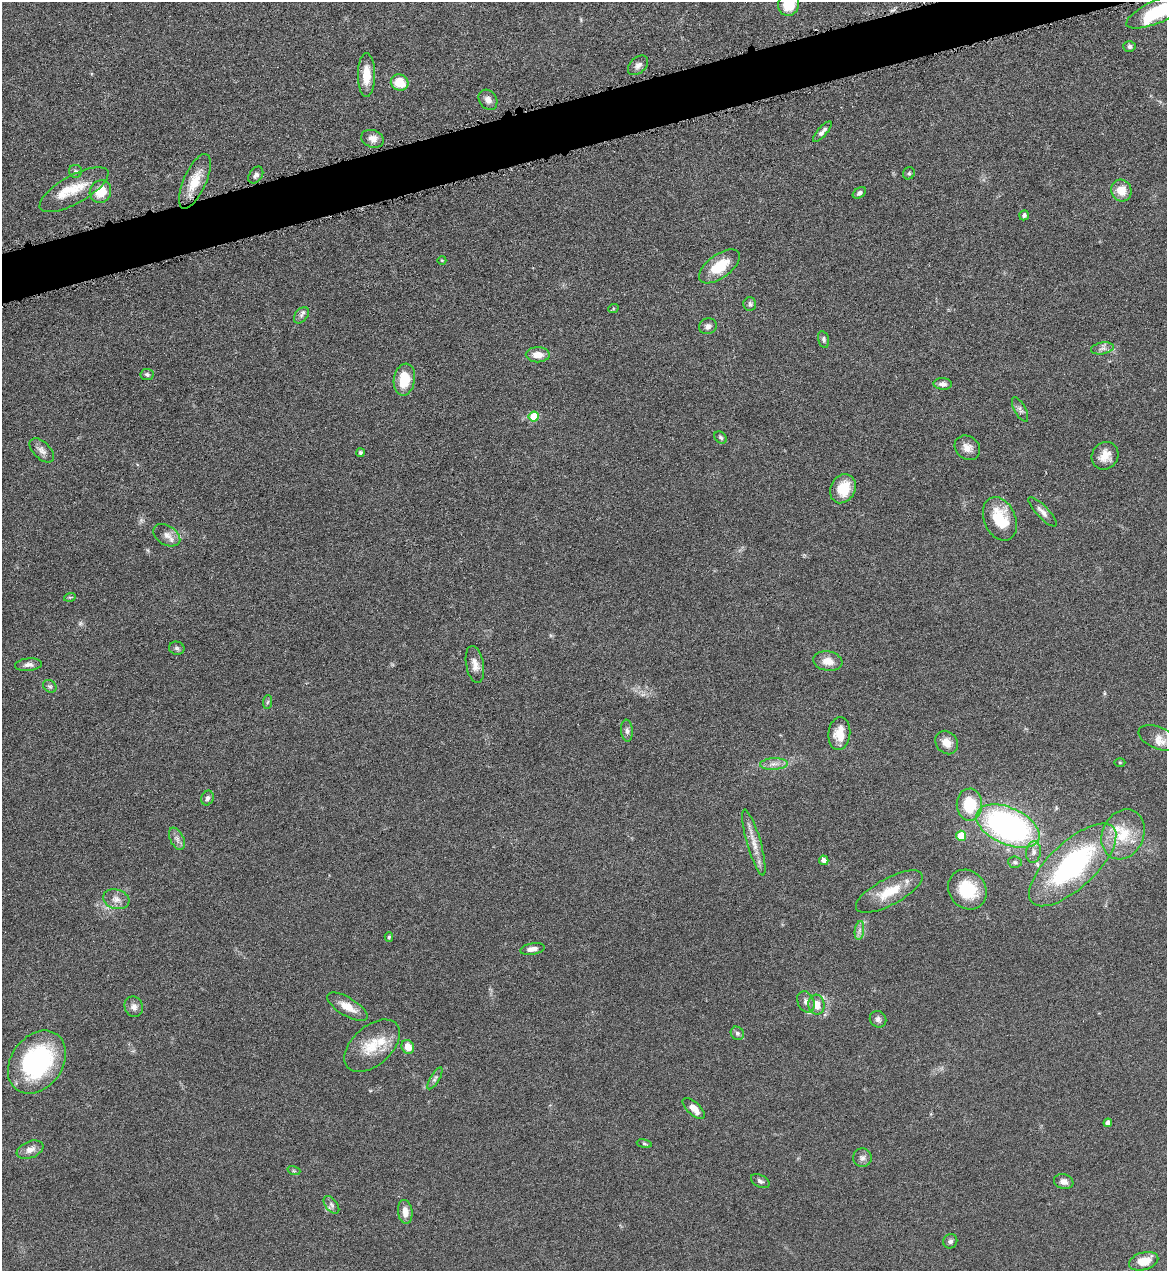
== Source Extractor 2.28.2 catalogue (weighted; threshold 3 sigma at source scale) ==
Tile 10 of 4 x 4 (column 2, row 3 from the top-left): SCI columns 1428-2592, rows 1272-2540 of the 5065 x 5080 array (HDU 1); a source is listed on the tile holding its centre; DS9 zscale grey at full resolution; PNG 1169 x 1273 px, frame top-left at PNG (2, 2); each listed source drawn as its Kron ellipse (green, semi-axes under 4 px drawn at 4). Shown black and unused: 4% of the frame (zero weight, under 4 of 8 exposures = <1% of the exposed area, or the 3 px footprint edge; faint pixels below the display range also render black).
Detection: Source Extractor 2.28.2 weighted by HDU 2 'WHT'; one run over the whole footprint, this tile lists its part. Background 0.0459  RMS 0.0034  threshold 0.0141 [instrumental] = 3 sigma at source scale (4.09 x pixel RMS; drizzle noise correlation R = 1.36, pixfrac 0.8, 0.05/0.05 arcsec/px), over >= 5 px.
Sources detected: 99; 1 too faint to see at this stretch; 1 inside a brighter object's white glare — neither listed nor drawn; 4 inside a brighter listed object's ellipse — not listed separately; the other 93 listed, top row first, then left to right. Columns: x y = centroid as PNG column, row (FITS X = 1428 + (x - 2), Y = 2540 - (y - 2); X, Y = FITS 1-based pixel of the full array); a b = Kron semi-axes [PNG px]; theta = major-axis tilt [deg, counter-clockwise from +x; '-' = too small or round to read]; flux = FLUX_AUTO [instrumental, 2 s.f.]
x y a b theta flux
789 4 12 10 77 7.5
1159 11 35 11 24 18
1129 47 6 5 - 0.86
638 65 12 7 43 1.5
366 75 22 8 90 5.9
400 82 9 8 - 6.9
488 100 11 8 -54 1.9
822 132 13 4 49 1.1
372 139 12 8 -18 2.6
76 171 6 6 - 0.71
909 173 6 5 - 0.59
256 175 9 6 54 1
195 181 29 11 66 7.1
74 190 38 14 29 8.5
1121 191 11 10 - 4.7
100 192 11 10 - 6.4
859 193 7 5 34 0.88
1024 215 5 4 - 0.76
442 260 4 3 - 0.25
719 266 24 11 37 9.6
750 304 7 6 - 0.98
613 309 5 3 - 0.28
301 315 9 6 52 1.1
708 326 9 7 21 1.3
824 339 8 5 -75 0.74
1102 348 11 6 10 1.3
538 355 12 7 -1 3.3
147 375 6 5 - 0.69
404 380 16 10 80 8.5
943 384 9 5 -3 1.3
1020 409 13 5 -61 1.2
534 417 5 5 - 11
721 437 7 5 -45 0.62
967 448 13 11 -38 2.5
42 450 15 8 -44 1.8
360 453 4 4 - 0.82
1105 456 14 13 - 4
843 489 15 12 63 7.7
1042 512 19 6 -46 1.8
1000 519 23 15 -67 12
167 535 15 9 -31 2.4
70 597 6 3 17 0.41
177 648 8 6 -13 0.76
828 661 15 9 -9 3.6
475 664 19 9 -79 2.8
28 665 13 6 5 1.6
50 686 7 6 - 0.68
267 702 7 4 86 0.54
627 731 11 6 -85 1
839 734 16 11 83 5
1158 738 21 11 -23 3.5
947 742 13 10 -49 3.1
1120 762 5 3 - 0.32
774 764 14 6 2 1.8
207 798 7 6 - 0.93
969 805 16 13 -89 13
1008 826 34 18 -24 91
1123 834 26 20 64 11
961 836 5 5 - 9.2
177 839 12 7 -64 1.5
754 843 34 7 -74 4.2
1033 852 11 7 82 1.6
824 860 5 4 - 1.8
1015 862 7 5 -4 0.68
1073 865 55 23 43 58
967 890 21 18 -49 12
889 892 37 13 28 9.1
116 899 13 9 -17 2.3
859 930 9 4 81 1.1
389 937 5 4 - 0.46
532 949 12 5 9 2
806 1002 11 8 -64 1.5
816 1005 10 8 -77 4
134 1007 10 9 - 1.7
347 1007 23 9 -31 4.6
878 1019 8 8 - 1.2
737 1033 7 6 - 0.8
372 1046 33 19 41 10
408 1047 7 6 - 4
37 1062 34 25 53 43
435 1078 12 4 58 0.92
694 1108 14 6 -43 3.3
1108 1123 4 4 - 1.5
644 1144 7 4 -9 0.5
30 1150 14 8 22 2.4
862 1158 9 9 - 1.3
294 1171 6 4 -18 0.46
760 1181 10 6 -28 0.95
1064 1182 10 7 -17 1.7
331 1205 10 6 -53 1.1
405 1212 12 7 -83 3
950 1241 7 6 - 0.91
1144 1261 15 8 16 5.9
Isophote crosses this tile's border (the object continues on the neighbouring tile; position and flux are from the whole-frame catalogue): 2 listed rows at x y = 789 4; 1159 11